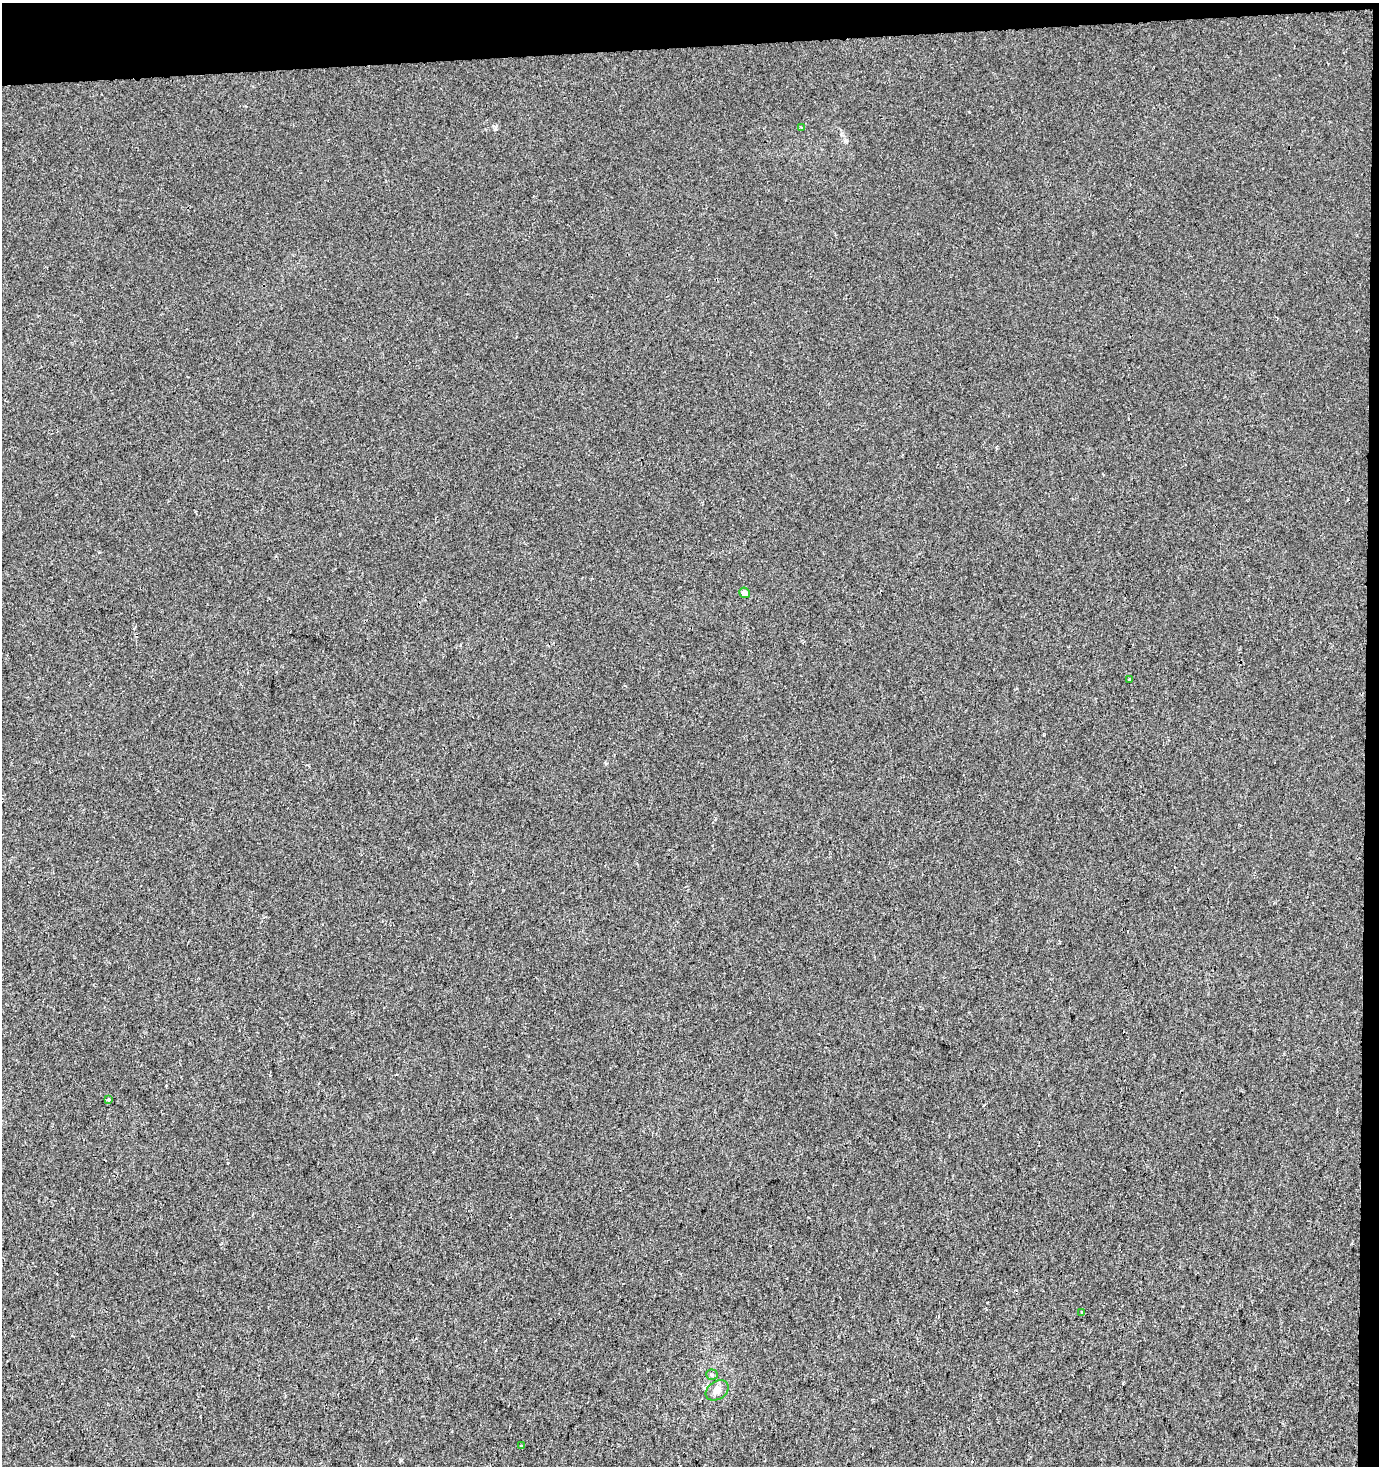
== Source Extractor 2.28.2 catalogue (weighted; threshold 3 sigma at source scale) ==
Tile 3 of 3 x 3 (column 3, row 1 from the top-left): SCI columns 2755-4131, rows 2929-4392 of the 4131 x 4392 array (HDU 1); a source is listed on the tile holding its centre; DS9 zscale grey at full resolution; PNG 1381 x 1468 px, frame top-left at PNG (2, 3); each listed source drawn as its Kron ellipse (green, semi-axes under 4 px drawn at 4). Shown black and unused: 4% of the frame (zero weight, under 2 of 3 exposures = <1% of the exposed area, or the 3 px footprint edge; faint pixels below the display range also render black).
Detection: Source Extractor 2.28.2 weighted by HDU 2 'WHT'; one run over the whole footprint, this tile lists its part. Background 7.20e-04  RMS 0.0053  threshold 0.0239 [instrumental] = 3 sigma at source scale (4.5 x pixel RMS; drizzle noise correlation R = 1.50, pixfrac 1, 0.0396/0.0396 arcsec/px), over >= 5 px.
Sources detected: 10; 2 cosmic-ray / hot-pixel residue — neither listed nor drawn; the other 8 listed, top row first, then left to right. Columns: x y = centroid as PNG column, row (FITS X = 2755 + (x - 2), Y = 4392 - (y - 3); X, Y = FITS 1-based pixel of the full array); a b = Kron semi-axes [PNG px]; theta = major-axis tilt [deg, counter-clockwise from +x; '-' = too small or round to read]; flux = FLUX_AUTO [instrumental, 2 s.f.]
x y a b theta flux
801 127 3 3 - 0.4
744 593 5 5 - 3.1
1129 680 3 3 - 2.7
108 1100 3 3 - 2.6
1082 1313 3 3 - 3.7
712 1375 5 5 - 0.85
717 1390 12 9 36 3.3
521 1446 3 3 - 1.1